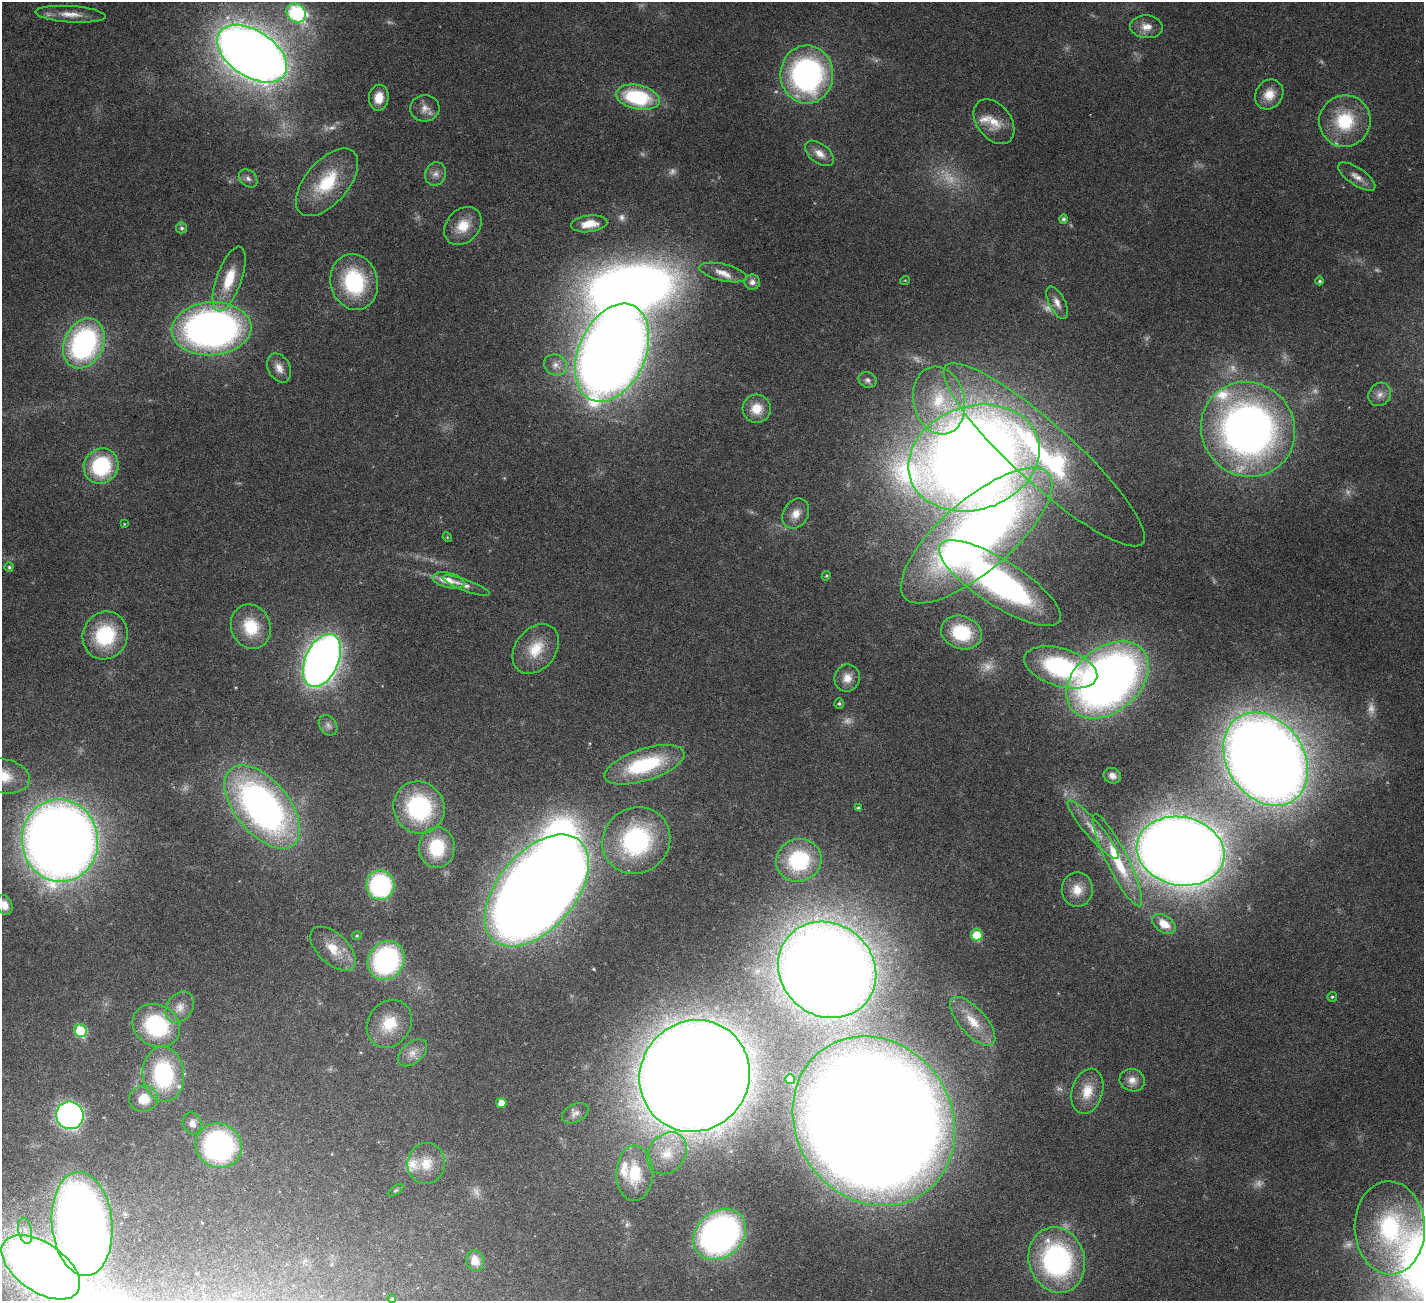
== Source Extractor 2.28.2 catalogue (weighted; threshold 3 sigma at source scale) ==
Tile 7 of 4 x 4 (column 3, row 2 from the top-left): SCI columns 2844-4265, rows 2894-4192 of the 5741 x 5680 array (HDU 1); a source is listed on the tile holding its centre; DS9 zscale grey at full resolution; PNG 1426 x 1303 px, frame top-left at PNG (2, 2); each listed source drawn as its Kron ellipse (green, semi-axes under 4 px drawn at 4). Nothing masked; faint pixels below the display range render black.
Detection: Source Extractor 2.28.2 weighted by HDU 2 'WHT'; one run over the whole footprint, this tile lists its part. Background 0.0348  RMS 0.0021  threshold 0.00866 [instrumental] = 3 sigma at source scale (4.09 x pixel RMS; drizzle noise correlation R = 1.36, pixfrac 0.8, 0.05/0.05 arcsec/px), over >= 5 px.
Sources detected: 144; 21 too faint to see at this stretch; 2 inside a brighter object's white glare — neither listed nor drawn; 7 inside a brighter listed object's ellipse — not listed separately; the other 114 listed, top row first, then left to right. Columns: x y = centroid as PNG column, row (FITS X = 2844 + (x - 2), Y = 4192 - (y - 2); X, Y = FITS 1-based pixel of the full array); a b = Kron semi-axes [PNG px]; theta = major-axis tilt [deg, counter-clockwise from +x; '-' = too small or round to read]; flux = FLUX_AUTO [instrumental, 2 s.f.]
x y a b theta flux
296 13 10 8 -40 23
70 14 35 8 -4 2.8
1146 27 16 11 -4 2.2
252 54 39 23 -33 360
807 75 29 26 89 49
1269 94 16 13 56 2.9
638 97 22 12 -12 16
379 98 13 10 84 3
425 108 15 13 4 1.8
1345 121 26 25 - 11
994 122 25 17 -52 3.9
820 153 17 9 -38 1.9
435 174 12 10 66 1.3
1357 177 21 8 -34 1.8
248 178 10 8 -43 0.82
327 182 40 21 49 11
1063 219 5 4 - 0.45
589 224 18 8 7 2.9
463 226 21 16 47 4.3
182 228 5 5 - 0.47
723 272 24 8 -13 2.2
229 279 34 12 70 6.2
905 280 5 3 - 0.15
1320 281 4 4 - 0.36
354 282 28 23 -75 17
752 282 8 7 - 0.98
1057 303 18 8 -63 1.5
211 329 40 26 4 110
84 343 26 19 65 41
612 353 52 33 66 430
555 365 12 10 -32 1.5
279 368 15 11 -62 1.8
867 380 9 7 -24 0.84
1380 394 12 10 55 1.4
939 401 34 25 -77 12
757 409 14 14 - 3.4
1248 429 48 46 -50 120
1044 455 133 30 -42 48
974 458 67 52 18 420
101 466 18 17 - 16
796 514 16 12 58 2.4
124 524 4 3 - 0.16
977 535 95 35 41 150
447 537 5 4 - 0.2
9 567 4 4 - 0.29
826 576 5 3 - 0.21
448 580 16 7 -13 3
1000 583 71 22 -33 59
466 586 25 5 -20 1.2
251 627 22 19 -69 7.8
961 633 20 16 -19 10
105 635 24 22 65 13
536 649 27 20 52 5.9
322 660 28 16 66 180
1061 667 38 19 -17 25
847 678 14 12 71 2.2
1108 680 46 32 39 150
839 704 5 5 - 0.33
328 725 11 8 -56 0.93
1266 759 50 38 -56 440
644 765 42 16 18 18
3 776 27 17 -11 6.3
1112 776 9 7 -23 1.1
262 807 49 27 -50 86
419 808 26 25 - 23
858 808 4 3 - 0.36
1093 830 38 8 -49 3.5
636 840 35 32 37 26
60 841 41 38 -83 370
437 848 20 18 88 9.5
1180 851 44 34 -11 530
799 860 23 21 20 15
1117 860 51 10 -64 10
380 885 15 14 - 26
1077 890 17 15 90 3.1
537 891 66 38 49 520
5 905 10 7 -66 1.6
1164 924 13 8 -34 2.8
977 935 6 5 - 7.3
357 936 5 3 - 0.22
333 949 28 15 -43 4.5
386 960 20 18 57 33
827 970 51 46 -39 420
1332 997 5 5 - 0.31
180 1007 17 12 54 2.3
973 1021 30 13 -48 4.6
389 1024 25 21 55 6.1
156 1025 24 20 -28 18
81 1031 6 6 - 12
412 1053 17 10 40 2
163 1074 27 20 -85 20
695 1076 57 54 53 880
790 1079 5 5 - 3.4
1132 1080 13 11 -17 1.8
1087 1091 23 15 74 4.3
143 1099 14 13 - 3.8
501 1103 5 5 - 1.9
575 1113 14 9 26 1.1
70 1115 14 13 - 59
874 1121 88 78 -55 900
192 1123 11 9 -69 1.3
219 1146 23 22 - 37
667 1153 22 18 53 5.3
426 1164 20 18 80 4.2
635 1173 28 18 89 8
396 1190 9 4 35 0.36
82 1224 52 30 -84 210
1390 1228 46 35 -88 25
25 1231 13 6 -77 1.6
720 1234 29 23 41 77
1057 1260 33 28 -73 41
475 1261 11 8 -72 2.9
41 1267 44 24 -34 170
392 1299 4 4 - 0.29
Isophote crosses this tile's border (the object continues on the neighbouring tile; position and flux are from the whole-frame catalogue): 3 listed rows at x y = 3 776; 5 905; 41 1267